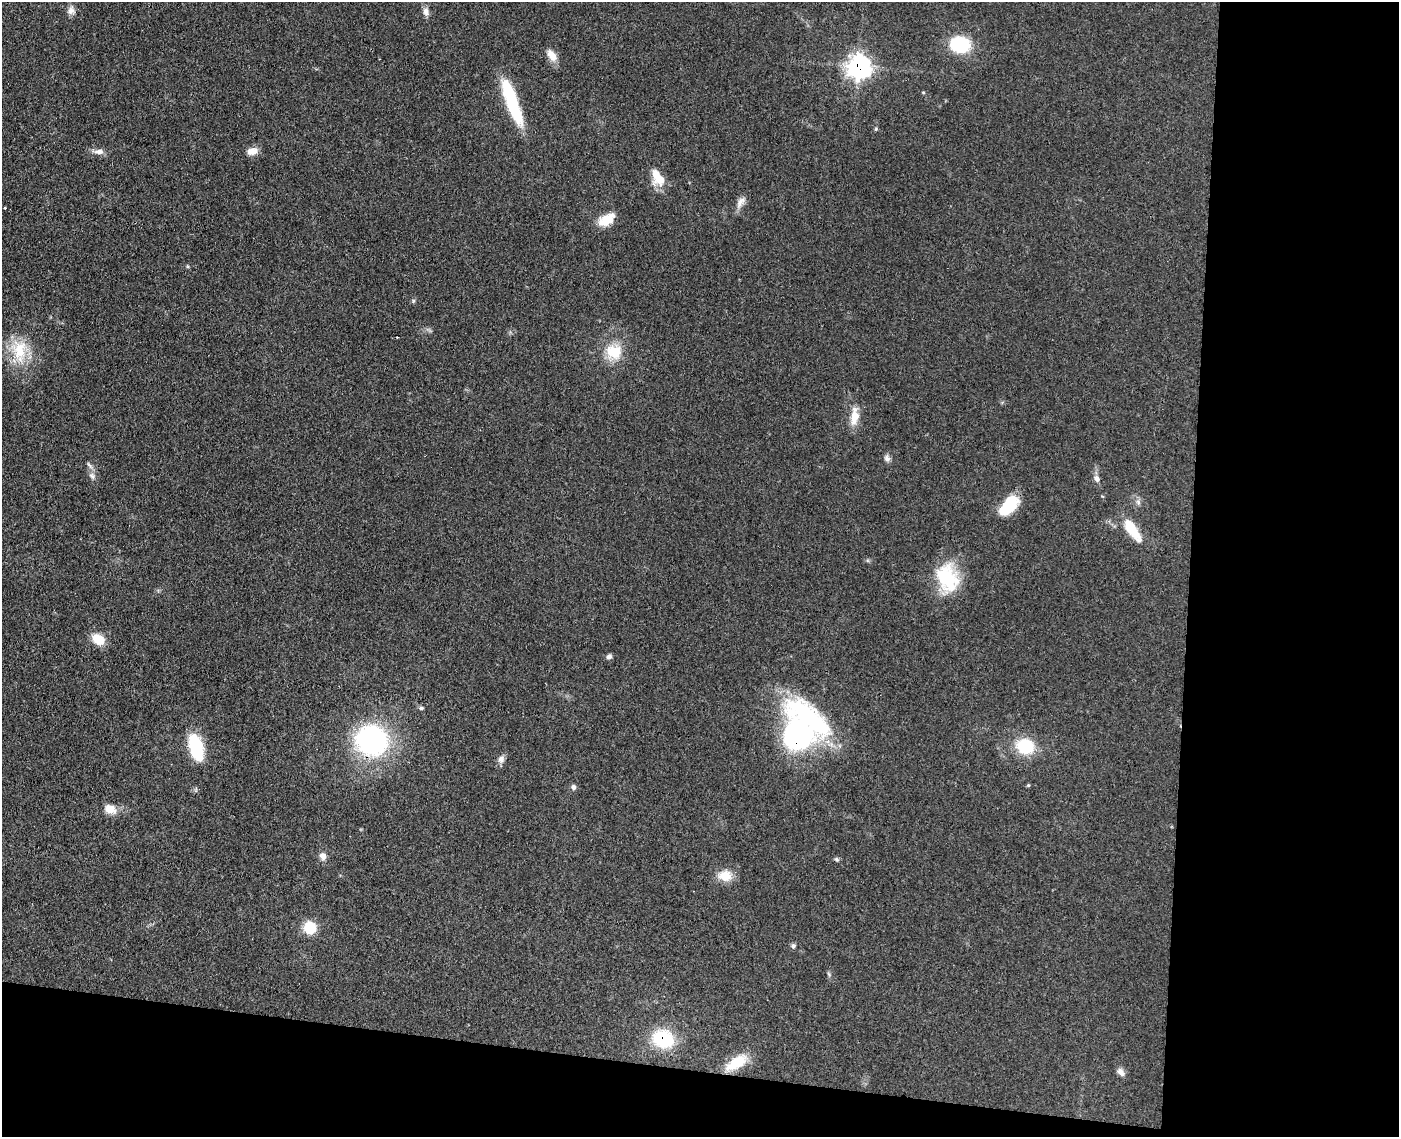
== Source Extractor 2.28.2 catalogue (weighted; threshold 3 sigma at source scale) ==
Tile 12 of 3 x 4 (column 3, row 4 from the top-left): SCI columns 3069-4465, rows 7-1141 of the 4629 x 4554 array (HDU 1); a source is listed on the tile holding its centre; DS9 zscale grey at full resolution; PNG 1401 x 1139 px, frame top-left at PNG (2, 2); no overlay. Shown black and unused: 21% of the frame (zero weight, under 3 of 4 exposures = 5% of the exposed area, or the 3 px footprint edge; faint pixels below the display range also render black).
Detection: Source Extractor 2.28.2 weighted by HDU 2 'WHT'; one run over the whole footprint, this tile lists its part. Background 0.0894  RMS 0.0064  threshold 0.029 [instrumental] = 3 sigma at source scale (4.5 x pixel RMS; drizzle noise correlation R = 1.50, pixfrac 1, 0.05/0.05 arcsec/px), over >= 5 px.
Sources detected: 45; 2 inside a brighter object's white glare — not listed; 1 inside a brighter listed object's ellipse — not listed separately; the other 42 listed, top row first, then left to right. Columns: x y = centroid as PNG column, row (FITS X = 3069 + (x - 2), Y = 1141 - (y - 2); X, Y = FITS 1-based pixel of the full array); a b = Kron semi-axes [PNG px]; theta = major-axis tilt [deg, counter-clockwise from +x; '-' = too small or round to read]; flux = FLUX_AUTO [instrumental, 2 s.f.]
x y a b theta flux
71 10 11 10 - 3.5
426 11 11 7 -83 3.1
960 45 15 12 -6 47
552 55 17 9 -54 5.9
859 67 9 8 - 360
514 107 46 14 -65 34
252 151 15 9 7 4.9
99 152 13 7 0 3.6
660 179 18 15 -2 10
740 202 18 8 56 4.2
5 208 2 2 - 0.64
606 220 21 11 32 11
413 301 6 4 71 0.86
19 350 34 19 -89 24
614 351 22 17 -16 17
855 417 21 10 80 9
887 458 9 8 - 2.2
89 465 9 3 -45 1.4
92 476 10 7 -52 2.5
1097 479 9 7 -62 2.8
1138 502 8 6 -87 2
1009 505 23 12 48 25
1132 529 27 10 -55 18
947 578 36 25 -68 35
98 639 14 10 -33 12
609 657 8 6 21 1.8
421 708 6 5 - 1.1
797 736 36 31 -73 120
372 740 24 22 -28 130
1025 747 18 15 -13 26
196 748 30 14 -76 30
501 759 10 8 65 3
573 787 7 6 - 1.7
110 809 13 9 -15 7.9
323 856 8 8 - 3.6
836 859 7 5 -32 1.2
725 876 17 14 -2 9.3
310 928 12 12 - 16
793 946 7 6 - 1.4
663 1039 19 15 -16 42
736 1063 31 13 33 17
1121 1072 11 7 -54 3.2
Overlapping masked pixels (flux is a lower limit): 3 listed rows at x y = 859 67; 797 736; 663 1039